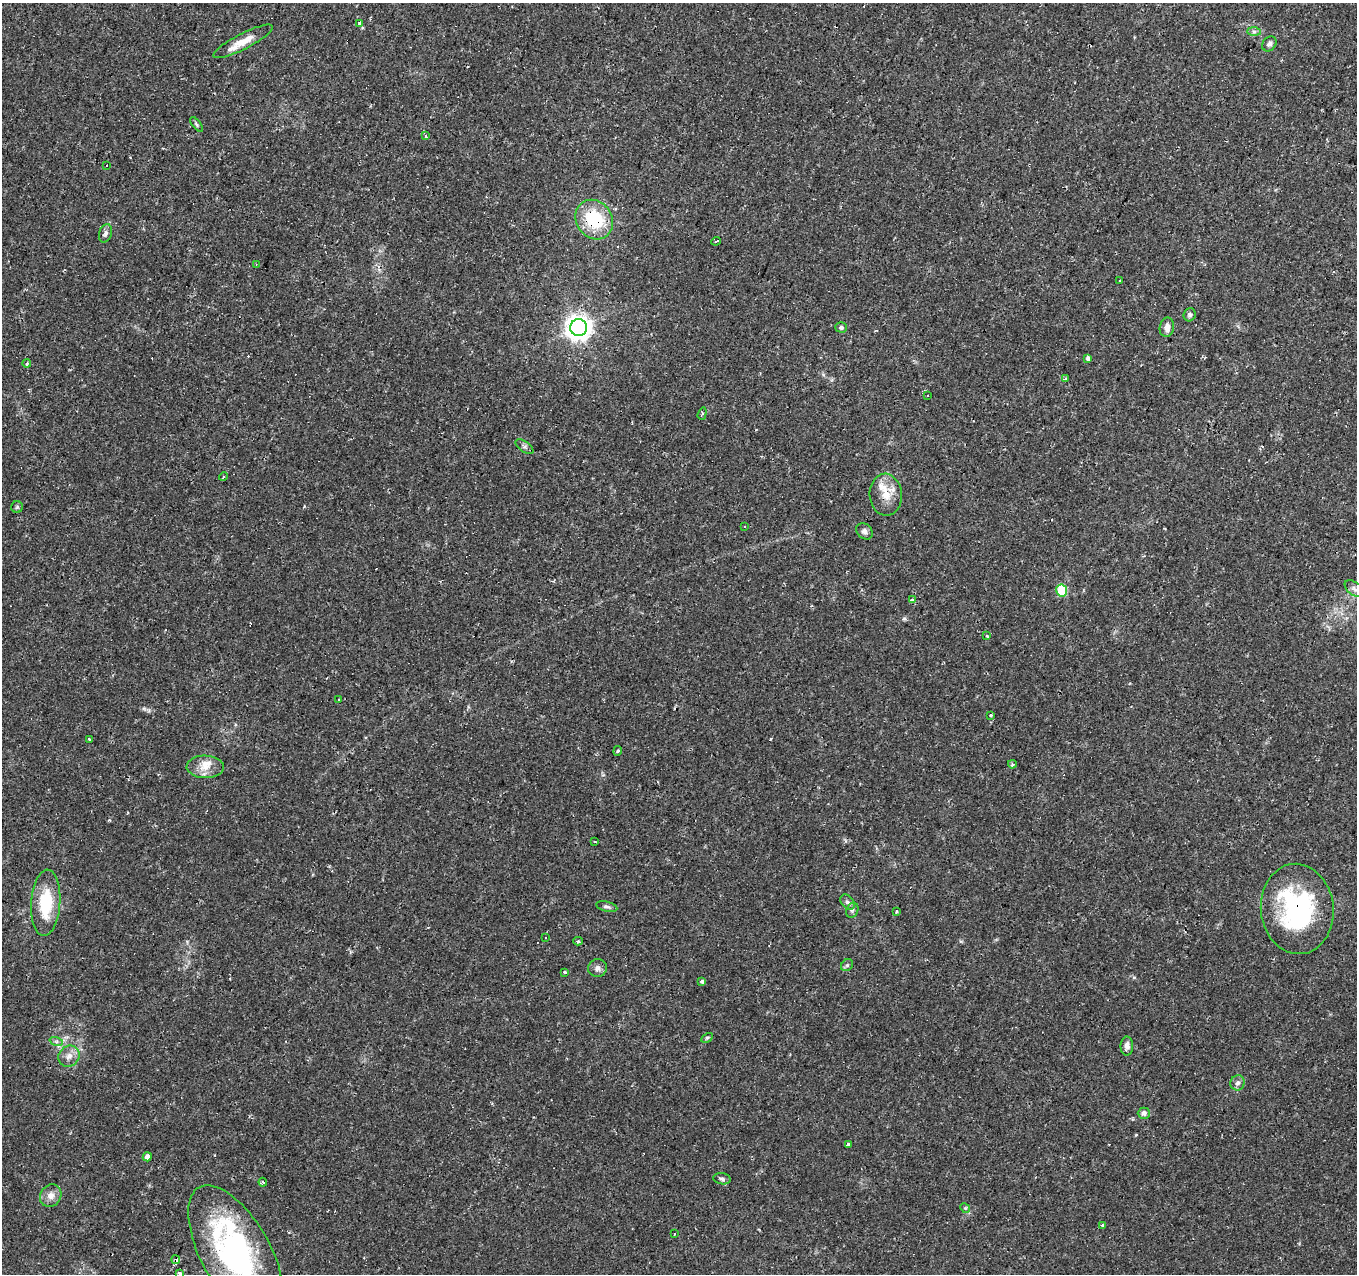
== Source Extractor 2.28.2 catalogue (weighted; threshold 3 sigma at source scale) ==
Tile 10 of 4 x 4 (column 2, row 3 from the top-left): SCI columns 1355-2709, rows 1483-2754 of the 5423 x 5573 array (HDU 1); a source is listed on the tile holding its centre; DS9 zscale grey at full resolution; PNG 1359 x 1276 px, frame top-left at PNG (2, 3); each listed source drawn as its Kron ellipse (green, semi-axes under 4 px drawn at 4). Shown black and unused: <1% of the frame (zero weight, under 2 of 3 exposures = <1% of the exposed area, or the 3 px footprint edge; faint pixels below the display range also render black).
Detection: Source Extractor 2.28.2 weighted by HDU 2 'WHT'; one run over the whole footprint, this tile lists its part. Background 0.0479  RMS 0.0037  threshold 0.0166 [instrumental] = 3 sigma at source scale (4.5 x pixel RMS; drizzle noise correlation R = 1.50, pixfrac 1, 0.0396/0.0396 arcsec/px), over >= 5 px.
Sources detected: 81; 12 cosmic-ray / hot-pixel residue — neither listed nor drawn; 2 inside a brighter listed object's ellipse — not listed separately; the other 67 listed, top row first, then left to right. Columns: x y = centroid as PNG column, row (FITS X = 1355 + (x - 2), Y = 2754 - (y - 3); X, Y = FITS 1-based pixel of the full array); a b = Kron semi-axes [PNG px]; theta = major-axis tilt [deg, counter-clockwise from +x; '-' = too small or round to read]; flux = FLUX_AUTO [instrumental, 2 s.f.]
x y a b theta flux
359 23 3 3 - 1.3
1254 32 7 4 -1 0.87
243 41 33 7 27 5.9
1269 44 8 6 49 1.3
197 124 9 4 -52 0.64
425 136 3 3 - 1.9
106 166 3 3 - 1.1
594 220 21 17 -55 20
105 233 9 6 73 1.2
716 241 5 2 - 0.57
256 264 3 3 - 0.2
1120 280 3 3 - 1.2
1190 315 7 6 - 1
841 327 6 5 - 0.91
1167 327 10 7 80 2.3
579 328 8 8 - 350
1088 358 4 4 - 1.1
27 364 4 3 - 1
1065 379 4 3 - 0.49
927 396 3 3 - 1.8
702 414 6 3 72 0.48
524 447 10 5 -35 0.97
223 476 4 3 - 0.6
886 495 21 16 -86 6.5
17 507 6 5 - 0.61
744 527 3 3 - 0.85
864 531 9 7 -47 1.4
1354 589 11 6 -38 1.4
1062 590 6 5 - 20
912 600 3 3 - 2.5
987 636 3 2 - 1
339 699 3 2 - 0.53
991 715 3 3 - 0.61
89 739 4 3 - 1.4
618 751 5 4 - 0.56
1012 764 4 3 - 0.55
205 767 19 11 -1 4.9
595 842 3 2 - 0.92
847 902 8 6 -50 1.1
46 903 33 14 86 16
607 907 11 5 -13 0.96
1297 909 45 36 -84 54
852 910 8 6 68 0.96
897 911 3 3 - 0.57
545 938 3 3 - 1.8
578 941 5 4 - 0.55
847 965 6 5 - 0.69
598 968 9 9 - 1.7
564 972 3 3 - 1.1
702 982 4 3 - 1.3
707 1038 6 4 29 0.56
56 1041 7 4 -18 0.82
1127 1046 9 6 89 1.8
69 1056 11 10 - 2.7
1238 1083 7 7 - 1.2
1144 1113 6 5 - 1.6
848 1144 3 3 - 0.86
147 1157 4 4 - 2.1
722 1179 9 5 -8 0.95
263 1182 4 3 - 0.56
51 1196 12 10 54 2.7
965 1208 5 4 - 0.56
1103 1225 3 3 - 0.88
674 1234 3 3 - 1.2
236 1254 76 34 -61 82
176 1260 4 3 - 120
180 1273 3 3 - 2.8
Overlapping masked pixels (flux is a lower limit): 4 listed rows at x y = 594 220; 1297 909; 236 1254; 176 1260
Isophote crosses this tile's border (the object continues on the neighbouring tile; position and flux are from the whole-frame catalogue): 2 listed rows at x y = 236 1254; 180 1273